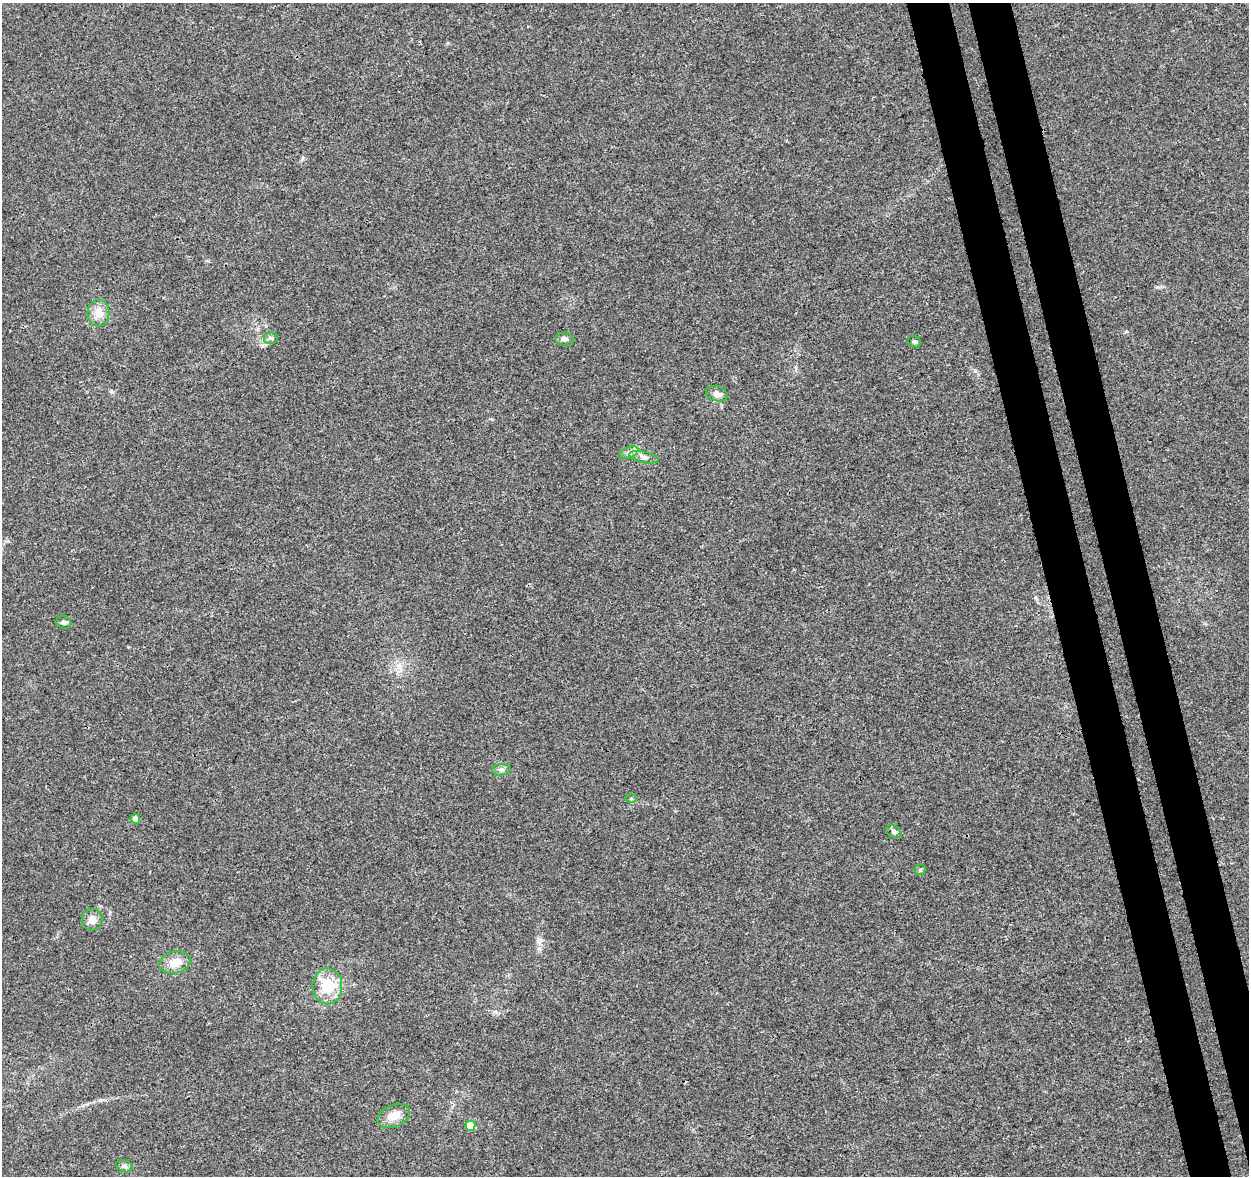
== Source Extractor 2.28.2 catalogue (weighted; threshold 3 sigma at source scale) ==
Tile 6 of 4 x 4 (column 2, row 2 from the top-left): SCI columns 1305-2551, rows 2446-3619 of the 5100 x 4843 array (HDU 1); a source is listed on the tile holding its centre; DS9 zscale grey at full resolution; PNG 1251 x 1178 px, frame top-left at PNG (2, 3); each listed source drawn as its Kron ellipse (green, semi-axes under 4 px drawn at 4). Shown black and unused: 6% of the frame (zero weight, under 3 of 4 exposures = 5% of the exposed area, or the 3 px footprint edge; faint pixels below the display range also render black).
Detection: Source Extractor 2.28.2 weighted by HDU 2 'WHT'; one run over the whole footprint, this tile lists its part. Background 0.0053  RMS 0.0027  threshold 0.012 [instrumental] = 3 sigma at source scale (4.5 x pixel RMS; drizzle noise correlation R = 1.50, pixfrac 1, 0.0396/0.0396 arcsec/px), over >= 5 px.
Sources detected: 19; all 19 listed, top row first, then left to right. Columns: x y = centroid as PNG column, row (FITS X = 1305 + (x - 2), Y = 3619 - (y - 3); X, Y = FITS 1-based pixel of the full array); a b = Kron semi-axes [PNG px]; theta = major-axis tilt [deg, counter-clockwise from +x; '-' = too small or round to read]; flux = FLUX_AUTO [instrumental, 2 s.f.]
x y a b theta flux
99 313 13 11 85 3.3
271 338 7 6 - 0.61
565 339 9 6 -7 0.98
915 342 6 5 - 0.52
717 394 11 7 -16 1.6
629 452 10 5 22 1
644 457 15 5 -12 1.2
64 622 7 6 - 0.77
501 770 9 5 6 0.74
631 799 6 4 0 0.29
135 819 5 4 - 1.7
894 831 8 6 -33 0.67
920 870 5 5 - 0.4
92 919 11 10 - 2.1
175 963 16 11 15 3.8
327 986 18 15 -88 9.3
394 1116 17 11 24 3.4
470 1126 5 5 - 7.8
124 1166 8 6 -17 0.77
Unlisted compact peaks at least as high as the median listed source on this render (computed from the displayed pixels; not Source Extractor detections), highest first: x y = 262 345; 303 158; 448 43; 111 391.